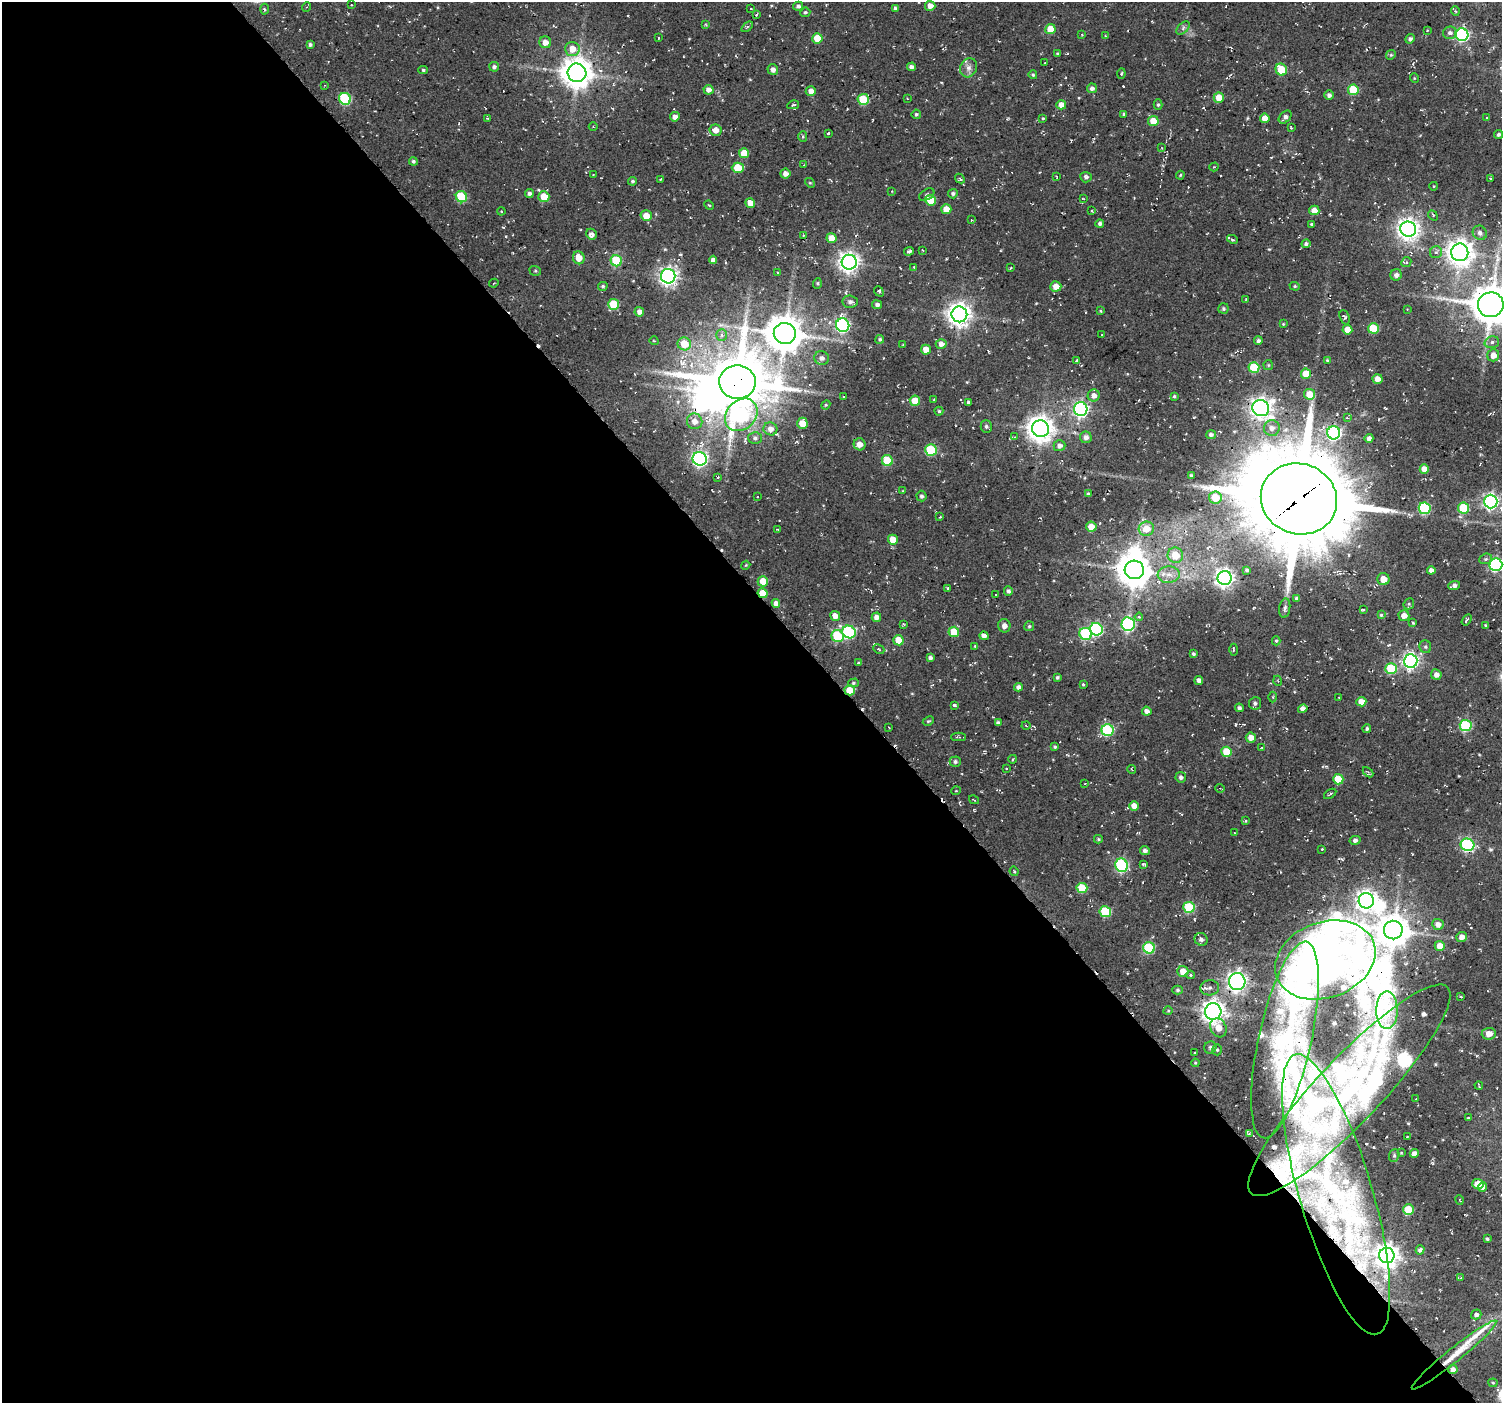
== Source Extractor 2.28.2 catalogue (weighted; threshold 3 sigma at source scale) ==
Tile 9 of 4 x 4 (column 1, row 3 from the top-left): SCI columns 8-1507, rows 1622-3022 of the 6026 x 5979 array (HDU 1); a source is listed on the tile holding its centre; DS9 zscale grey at full resolution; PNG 1504 x 1405 px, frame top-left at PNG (2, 2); each listed source drawn as its Kron ellipse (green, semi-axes under 4 px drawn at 4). Shown black and unused: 57% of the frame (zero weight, under 2 of 3 exposures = <1% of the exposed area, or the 3 px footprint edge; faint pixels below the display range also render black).
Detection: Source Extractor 2.28.2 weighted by HDU 2 'WHT'; one run over the whole footprint, this tile lists its part. Background 0.104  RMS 0.0092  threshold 0.0415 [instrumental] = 3 sigma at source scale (4.5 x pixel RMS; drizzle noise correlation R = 1.50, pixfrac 1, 0.0396/0.0396 arcsec/px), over >= 5 px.
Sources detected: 399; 7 inside a brighter object's white glare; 8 cosmic-ray / hot-pixel residue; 2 long thin detections or spike segments (spike, bleed or trail) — neither listed nor drawn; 20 inside a brighter listed object's ellipse — not listed separately; the other 362 listed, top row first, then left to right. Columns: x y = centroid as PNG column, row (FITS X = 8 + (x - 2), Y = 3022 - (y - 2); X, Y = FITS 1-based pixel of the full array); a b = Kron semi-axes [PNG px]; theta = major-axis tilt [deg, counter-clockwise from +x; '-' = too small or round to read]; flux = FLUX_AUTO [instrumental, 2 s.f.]
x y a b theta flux
351 5 2 2 - 0.71
798 6 5 4 - 2.3
930 6 5 5 - 6.6
307 7 5 3 - 0.94
751 8 4 2 - 0.66
895 8 4 3 - 1.9
264 9 5 3 - 1.2
1455 11 5 3 - 0.94
805 12 5 5 - 1.7
756 15 4 3 - 1.5
705 24 4 3 - 0.85
747 27 6 3 37 1.2
1183 28 8 5 47 2.2
1050 29 5 5 - 18
1427 30 3 2 - 1.1
1450 33 7 6 - 3.1
1082 35 3 2 - 0.69
1462 35 6 6 - 170
1105 36 4 3 - 0.78
658 38 2 2 - 0.53
817 38 5 5 - 22
1410 39 5 4 - 2.8
545 42 6 5 - 7.3
310 45 4 4 - 2.1
572 49 7 7 - 12
1058 54 3 3 - 1.2
1391 55 5 4 - 1.1
1045 63 2 2 - 0.62
494 67 5 4 - 2.7
911 67 4 4 - 3.3
969 68 10 8 63 4.9
423 70 5 4 - 1.3
773 70 5 5 - 4.4
1281 70 6 5 - 34
577 73 9 9 - 1600
1121 74 5 3 - 1.1
1033 75 4 3 - 1.5
1414 78 5 3 - 0.81
325 85 4 3 - 0.7
1092 88 5 4 - 3.2
708 90 5 4 - 5.5
1353 90 5 5 - 35
811 91 5 4 - 5.6
1329 95 5 4 - 3.2
907 98 3 2 - 0.69
1219 98 5 5 - 15
345 99 6 5 - 77
863 100 5 5 - 41
793 105 6 3 12 1.4
1061 105 5 4 - 8.3
1158 105 5 4 - 1.6
916 114 4 4 - 1.6
1124 114 4 3 - 1.7
675 117 5 5 - 4.8
1285 117 7 5 47 3.1
1487 117 4 2 - 0.74
487 118 4 3 - 0.87
1043 118 4 3 - 1.1
1265 118 5 4 - 9.5
1153 121 5 5 - 20
593 127 4 3 - 0.88
1291 128 3 2 - 0.84
715 130 6 5 - 6.7
828 133 3 2 - 1
1498 134 4 4 - 2
803 137 5 4 - 1.6
1162 148 4 4 - 0.87
744 153 5 5 - 16
413 161 4 4 - 1.9
804 165 3 3 - 0.63
1214 167 5 4 - 0.95
738 168 6 5 - 24
785 174 5 5 - 5.4
593 175 2 2 - 0.61
1180 175 4 3 - 0.98
1057 177 3 2 - 0.58
1086 177 5 5 - 2.7
960 178 5 3 - 1.3
1491 178 3 3 - 1.2
661 179 3 2 - 0.78
633 181 4 4 - 1.5
810 183 5 4 - 1.1
1434 186 4 3 - 0.67
892 191 2 2 - 0.7
529 193 4 4 - 2.6
953 194 5 4 - 2.2
927 195 8 5 31 2.2
461 197 6 5 - 51
544 197 5 5 - 18
1083 198 4 2 - 0.62
931 200 5 5 - 23
750 203 5 4 - 9.2
709 205 5 3 - 0.86
946 209 5 5 - 12
1091 210 3 2 - 1
1314 210 5 4 - 9.2
501 211 4 3 - 0.73
1433 215 5 4 - 1.2
646 216 5 5 - 11
971 220 3 3 - 0.98
1100 224 4 4 - 2.6
1312 224 3 3 - 1.8
1408 229 8 7 - 630
1480 233 7 6 - 4
591 234 6 5 - 3.8
803 235 3 2 - 0.71
831 238 5 5 - 12
1232 239 5 3 - 1.4
1306 244 4 4 - 2.2
922 250 2 2 - 0.72
909 251 5 3 - 1.8
1436 252 6 6 - 2.6
1460 252 9 8 - 1000
579 258 6 6 - 10
713 260 4 4 - 4.7
616 261 5 5 - 48
849 262 7 7 - 560
1406 262 5 4 - 1.6
914 267 3 3 - 0.84
1011 268 3 3 - 0.87
535 271 6 4 -20 1.4
777 272 3 2 - 0.73
1396 275 6 5 - 4.1
668 276 7 7 - 420
494 283 4 3 - 0.65
817 283 5 4 - 1.4
603 286 5 4 - 1.6
1056 286 5 5 - 8.4
1295 286 5 4 - 1.2
879 291 5 4 - 2
1246 299 3 3 - 0.87
850 302 7 6 - 3.5
614 304 5 5 - 42
877 305 5 4 - 2.8
1491 305 13 12 - 3000
1223 308 5 5 - 1.7
1407 309 2 2 - 0.55
1100 311 4 3 - 1.3
639 312 5 4 - 4.9
959 314 8 8 - 790
1345 317 7 5 -68 1.8
1283 324 3 3 - 0.79
843 325 7 6 - 190
1373 328 5 5 - 33
1347 330 5 5 - 11
785 333 11 10 - 2400
722 335 6 5 - 2.5
1102 335 3 2 - 0.6
880 339 4 4 - 1.6
654 341 5 3 - 0.72
1258 341 4 4 - 2.4
1492 342 7 5 16 3.1
684 344 6 6 - 22
941 344 5 5 - 4.9
903 345 3 2 - 0.65
926 350 5 5 - 13
1493 355 6 6 - 8.4
822 358 7 6 - 4.4
1077 360 3 3 - 1.4
1327 360 4 4 - 1.2
1268 365 5 4 - 1.2
1254 368 5 5 - 37
1306 374 5 5 - 19
1377 379 5 5 - 8.5
737 382 18 16 1 5400
1309 394 5 5 - 20
1094 396 6 6 - 5.5
1174 396 4 3 - 1.3
844 397 3 2 - 0.61
934 400 4 2 - 0.77
915 401 5 5 - 15
969 402 4 3 - 2.3
826 405 5 4 - 1.1
1261 408 8 8 - 580
1081 409 7 6 - 240
939 411 4 4 - 1.3
741 415 18 14 45 160
1347 418 4 3 - 1.1
695 421 8 7 - 7.5
802 423 6 5 - 17
986 426 6 5 - 2.2
1272 428 8 8 - 5
770 429 7 6 - 6.5
1040 429 8 8 - 1000
1334 433 6 6 - 210
1211 435 5 4 - 2.7
1015 437 4 2 - 0.65
1086 437 6 6 - 4.5
755 438 6 6 - 2.5
1369 438 4 4 - 3.5
860 444 6 6 - 7.3
1060 446 6 5 - 4.4
931 450 6 5 - 53
700 459 7 6 - 240
887 461 5 5 - 41
1424 469 5 4 - 7
1191 475 3 3 - 1.2
718 477 3 3 - 0.91
903 491 4 3 - 0.84
1088 494 3 3 - 1.3
921 496 5 5 - 2.3
757 497 3 2 - 0.61
1215 497 6 6 - 18
1299 499 38 35 -21 13000
1491 502 7 6 - 280
1425 508 6 5 - 69
1463 508 5 5 - 43
940 517 2 2 - 0.58
1091 527 5 5 - 9.6
777 529 3 2 - 0.64
1146 529 7 7 - 16
893 540 5 5 - 16
1175 555 8 7 - 20
1486 559 6 5 - 2
746 565 4 3 - 0.87
1496 565 6 6 - 180
1134 570 10 9 - 1800
1247 570 4 4 - 1.8
1431 570 4 4 - 4.7
1169 575 11 8 4 7.7
1225 578 7 7 - 440
1383 579 6 6 - 10
763 581 5 5 - 14
1454 585 6 4 19 3
948 588 4 3 - 0.92
1008 591 4 4 - 2.4
763 593 5 4 - 13
995 595 3 2 - 0.63
1297 598 4 3 - 2.4
776 603 4 4 - 5.3
1409 604 6 5 - 1.5
1285 608 10 5 82 2.7
1363 609 4 3 - 1.3
1381 615 4 4 - 1.1
835 616 5 5 - 6.8
1404 616 5 5 - 7.1
876 617 4 4 - 5.6
1139 617 4 4 - 1.2
1466 620 6 2 57 1.2
1413 623 4 3 - 1.2
903 624 3 2 - 0.75
1128 624 7 6 - 150
1486 625 3 3 - 1.4
1004 626 7 6 - 4.1
1029 626 5 5 - 1.4
1096 629 6 6 - 120
849 632 7 6 - 100
954 632 5 5 - 21
1086 634 6 6 - 83
838 636 6 6 - 55
984 636 5 4 - 4.2
898 640 5 5 - 18
1276 641 4 4 - 1.2
975 646 3 2 - 0.88
1425 647 6 6 - 2
879 649 6 3 -26 1
1233 650 6 3 89 1
1194 654 4 3 - 1.5
930 658 4 4 - 2.9
1411 661 7 6 - 280
859 663 4 3 - 2.4
1391 669 6 5 - 52
1436 675 5 5 - 4.8
1057 677 3 3 - 1.5
1199 680 4 4 - 3.8
1278 681 5 3 - 0.9
853 683 5 4 - 1.3
1083 685 4 3 - 0.98
1018 687 4 4 - 3.6
850 690 5 5 - 18
1273 697 5 3 - 1.1
1339 697 3 2 - 0.65
1361 702 5 4 - 10
1255 703 6 6 - 2.2
955 705 3 3 - 1.8
1239 708 4 4 - 2.7
1303 709 5 4 - 4.6
1147 711 5 4 - 4.1
928 721 6 4 26 1.1
998 723 4 4 - 2.4
1026 726 4 3 - 0.84
1466 726 6 5 - 79
889 727 2 2 - 0.69
1367 729 4 4 - 1.7
1108 730 6 6 - 84
958 737 7 3 -2 1.6
1251 738 5 5 - 7.1
1055 747 4 3 - 1.4
1262 748 4 2 - 0.62
1227 752 5 5 - 25
1013 759 4 3 - 0.83
955 762 5 5 - 2.4
1006 768 4 2 - 0.69
1132 770 4 2 - 0.75
1368 772 6 4 -45 1.4
1181 777 5 5 - 3
1338 779 5 5 - 26
1085 784 2 2 - 0.82
1220 788 5 3 - 0.88
956 791 5 3 - 0.85
1330 794 7 3 33 1.4
974 800 5 2 - 0.74
1134 806 5 4 - 7.9
1245 821 4 3 - 1.2
1235 833 3 2 - 0.52
1098 839 4 4 - 1.4
1355 840 5 4 - 2.5
1467 845 7 6 - 130
1322 849 2 2 - 0.82
1145 851 5 4 - 3.3
1143 864 4 3 - 2.1
1122 865 7 6 - 110
1014 871 5 3 - 1.2
1082 888 5 5 - 34
1366 901 8 7 - 480
1189 907 6 5 - 57
1105 912 6 5 - 59
1438 924 6 5 - 6.4
1393 930 9 9 - 1800
1462 937 5 5 - 6.4
1201 939 6 6 - 3.4
1440 946 5 5 - 9.7
1149 948 6 5 - 64
1325 960 51 38 20 1800
1183 971 5 5 - 10
1190 975 4 4 - 1.5
1237 982 8 8 - 390
1210 988 9 7 5 4.7
1178 990 5 4 - 1.4
1460 997 3 3 - 2.4
1387 1010 19 10 89 14
1168 1011 5 3 - 0.8
1213 1011 8 8 - 680
1218 1028 10 7 -63 11
1489 1034 7 6 - 7.7
1285 1040 100 26 77 110
1210 1047 6 6 - 2.6
1217 1050 5 4 - 1.4
1195 1053 3 2 - 0.98
1195 1063 4 4 - 0.97
1479 1086 4 2 - 0.87
1349 1090 142 32 47 200
1416 1099 2 2 - 0.58
1468 1118 3 3 - 1
1249 1134 3 3 - 1.5
1407 1136 3 2 - 0.71
1401 1152 3 3 - 0.97
1414 1153 5 4 - 4.2
1394 1155 6 5 - 1.7
1478 1184 5 5 - 15
1483 1187 4 4 - 6.5
1336 1194 146 36 -74 270
1460 1200 5 3 - 0.73
1408 1210 5 5 - 30
1487 1239 4 3 - 1.5
1420 1250 4 3 - 2.2
1387 1255 8 7 - 840
1461 1278 3 3 - 1.1
1476 1314 5 5 - 2.7
1454 1355 54 7 39 21
1453 1369 4 4 - 3.9
1493 1383 4 4 - 1.2
Overlapping masked pixels (flux is a lower limit): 7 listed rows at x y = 737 382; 1299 499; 763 593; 850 690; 1336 1194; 1454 1355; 1453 1369
Isophote crosses this tile's border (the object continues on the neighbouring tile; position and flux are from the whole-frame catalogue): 5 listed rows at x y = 1491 305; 1491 502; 1496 565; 1349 1090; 1454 1355